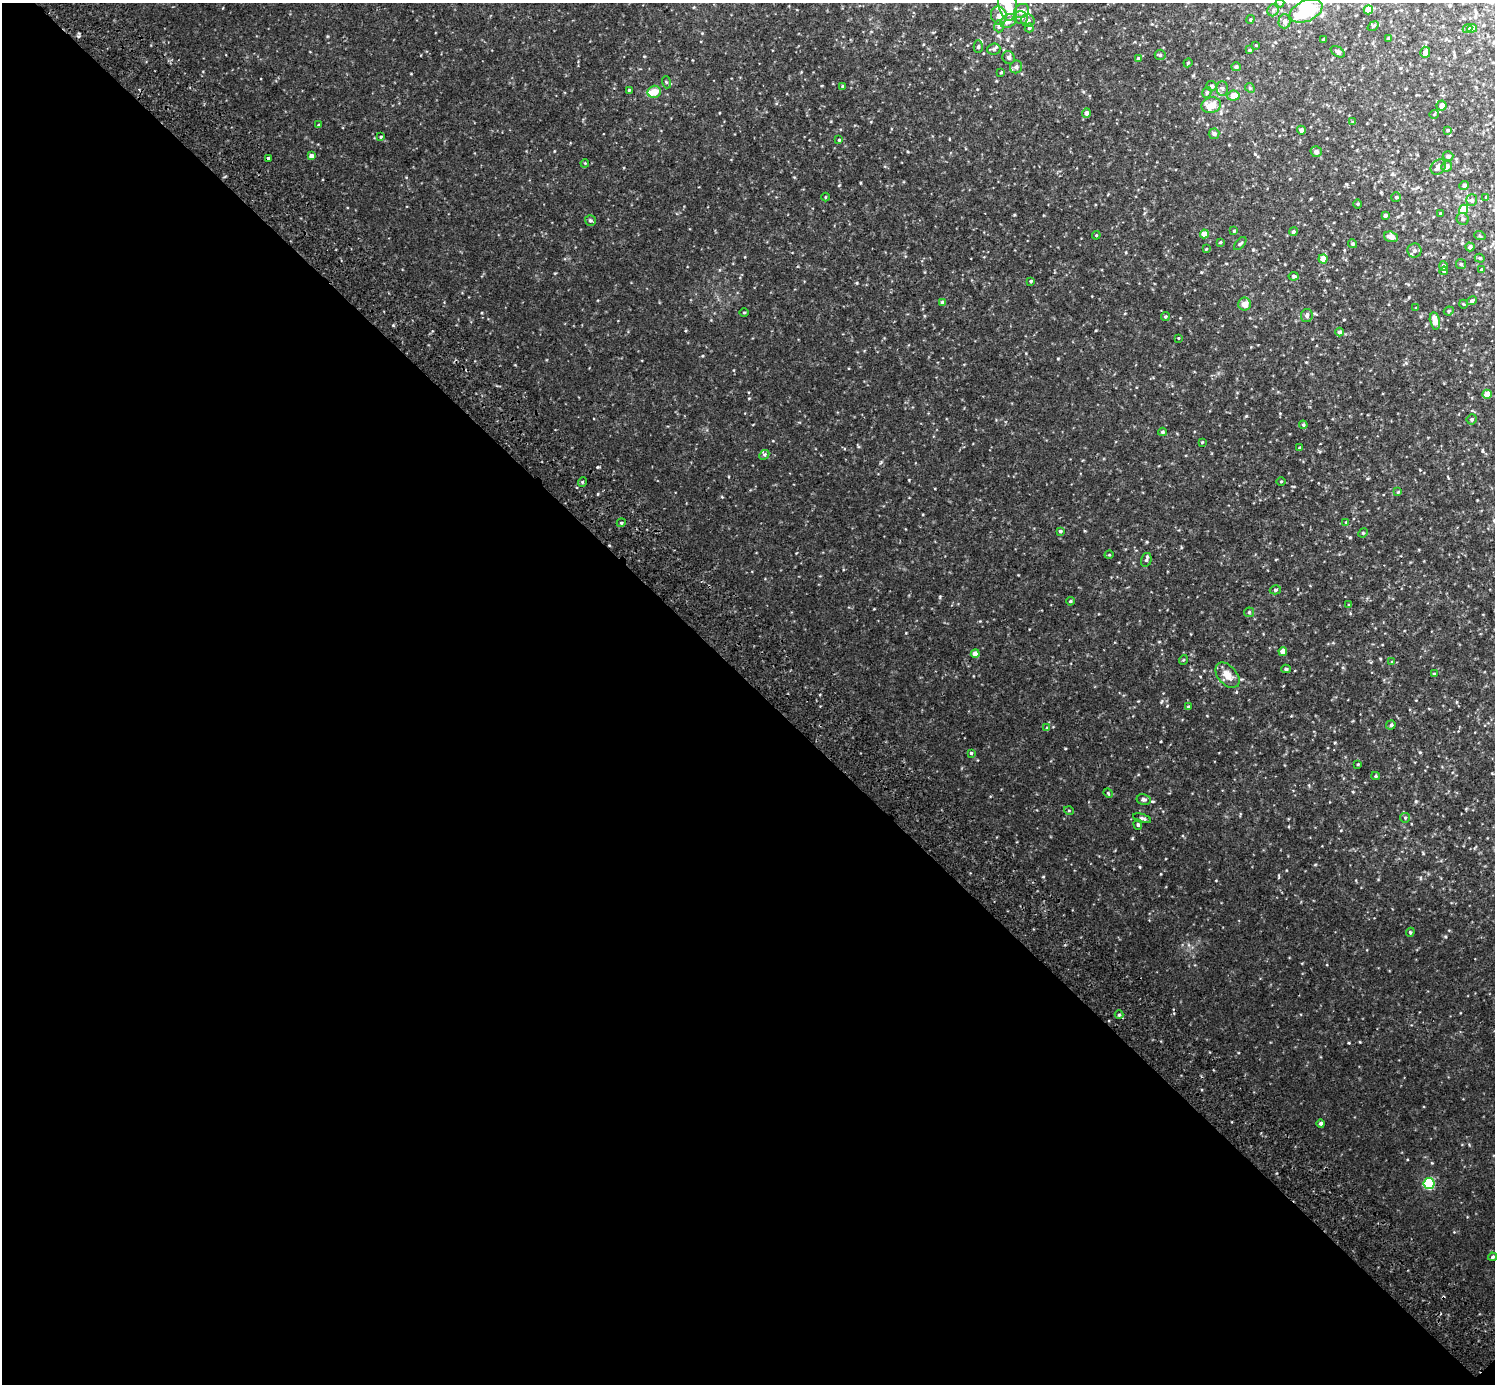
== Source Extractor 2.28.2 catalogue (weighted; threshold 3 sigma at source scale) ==
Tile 14 of 4 x 4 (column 2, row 4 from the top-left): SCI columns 1541-3033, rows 202-1583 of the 6070 x 6071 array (HDU 1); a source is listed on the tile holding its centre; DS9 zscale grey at full resolution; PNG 1497 x 1386 px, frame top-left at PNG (2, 3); each listed source drawn as its Kron ellipse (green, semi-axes under 4 px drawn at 4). Shown black and unused: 51% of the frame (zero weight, under 2 of 3 exposures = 3% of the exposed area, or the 3 px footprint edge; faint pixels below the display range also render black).
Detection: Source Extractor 2.28.2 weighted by HDU 2 'WHT'; one run over the whole footprint, this tile lists its part. Background 0.0334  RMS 0.0087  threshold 0.0391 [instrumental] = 3 sigma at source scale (4.5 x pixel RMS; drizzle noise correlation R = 1.50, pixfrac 1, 0.05/0.05 arcsec/px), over >= 5 px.
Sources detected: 153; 2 inside a brighter object's white glare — neither listed nor drawn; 5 inside a brighter listed object's ellipse — not listed separately; the other 146 listed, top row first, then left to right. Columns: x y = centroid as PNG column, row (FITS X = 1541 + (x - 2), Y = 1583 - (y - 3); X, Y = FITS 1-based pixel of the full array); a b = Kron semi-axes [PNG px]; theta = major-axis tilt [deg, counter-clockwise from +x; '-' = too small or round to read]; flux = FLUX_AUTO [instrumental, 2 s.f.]
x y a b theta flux
1280 3 5 3 - 0.79
1008 5 16 9 -79 15
1273 10 6 5 - 1.9
1368 10 4 4 - 15
1022 11 8 6 38 4.4
1306 11 17 10 24 31
999 16 9 7 -69 4.4
1021 18 7 6 - 2.5
1250 19 4 3 - 0.91
1008 21 8 6 32 5.1
1028 21 7 6 - 3.2
1284 21 7 6 - 2.9
999 26 6 5 - 1.6
1373 26 6 3 37 0.9
1029 28 4 4 - 1.2
1472 28 5 4 - 5.3
1468 29 5 4 - 2
1389 38 4 4 - 1.3
1323 40 3 3 - 1.3
1256 45 3 3 - 0.57
978 47 6 4 90 1.3
994 49 6 5 - 1.9
1249 50 3 3 - 0.89
1338 52 8 4 -32 2.1
1425 52 5 5 - 4.4
1160 55 5 5 - 1.3
1009 57 6 6 - 2.3
1138 59 4 4 - 2.5
1188 63 4 4 - 0.78
1016 67 6 6 - 2.4
1236 67 5 4 - 1.7
1001 72 3 3 - 0.95
666 82 6 4 -72 1.1
1212 86 5 5 - 2
843 87 4 4 - 1.5
1222 88 7 6 - 2.5
1250 88 5 4 - 1.1
629 90 3 3 - 0.86
654 92 6 6 - 10
1207 92 5 4 - 1.5
1233 96 6 5 - 9
1211 105 10 7 13 13
1442 105 5 5 - 5.6
1086 113 5 4 - 3
1434 114 5 3 - 0.66
1353 122 4 4 - 1.1
318 125 4 3 - 0.86
1301 130 4 4 - 3.1
1448 130 4 4 - 0.83
1214 134 5 5 - 2.3
381 137 4 3 - 0.91
839 140 4 3 - 0.8
1316 152 5 5 - 2.8
311 156 4 4 - 4
1448 156 5 5 - 2.3
268 158 4 3 - 1.8
585 163 4 3 - 0.7
1447 166 5 5 - 2.5
1438 167 8 6 43 2.9
1464 185 5 4 - 2.1
825 197 4 3 - 0.59
1396 197 5 5 - 1.3
1486 197 4 3 - 0.91
1472 200 6 5 - 2.3
1358 204 5 3 - 0.83
1463 209 5 4 - 18
1440 213 3 2 - 0.74
1385 215 4 3 - 1.9
1463 219 6 6 - 1.9
590 220 5 5 - 1.7
1234 231 3 3 - 1.1
1293 232 5 4 - 1.4
1204 234 4 4 - 8.7
1096 235 4 4 - 0.89
1480 236 6 3 -18 0.86
1391 237 7 5 -17 5.3
1220 242 4 3 - 0.92
1240 244 8 4 47 1.3
1352 244 4 4 - 1.2
1470 247 4 4 - 2.1
1206 249 3 3 - 0.61
1414 250 7 7 - 2.3
1480 258 5 4 - 1.1
1323 259 4 4 - 13
1461 264 5 5 - 1.2
1443 266 5 4 - 2.3
1482 270 3 3 - 1.4
1444 271 4 3 - 1.1
1294 276 5 4 - 1.6
1031 281 4 3 - 1.1
1472 301 5 4 - 1.8
942 302 4 4 - 2.8
1245 304 6 6 - 6.7
1463 304 4 3 - 0.67
1416 308 3 3 - 0.6
1449 311 5 4 - 1.2
744 313 5 3 - 0.73
1307 315 7 5 82 2.2
1165 316 4 3 - 0.98
1435 321 8 5 -78 11
1340 332 4 4 - 2.1
1178 338 3 2 - 0.54
1487 394 4 4 - 11
1472 419 5 5 - 1.6
1303 425 4 3 - 1
1162 432 4 3 - 1.2
1202 442 3 3 - 0.67
1299 448 4 3 - 0.87
764 455 5 4 - 1.5
1281 481 5 3 - 0.79
582 482 5 3 - 0.81
1398 492 4 4 - 0.67
1346 522 4 3 - 0.73
621 523 4 3 - 0.91
1060 531 4 3 - 1.2
1363 533 5 4 - 1
1109 555 5 3 - 0.78
1146 560 7 5 74 1.7
1275 590 6 4 16 1.3
1070 601 4 3 - 1.1
1349 605 4 3 - 0.8
1249 612 5 5 - 1.1
1283 651 4 4 - 7
975 654 4 4 - 7.7
1183 660 5 3 - 0.71
1392 662 4 4 - 0.67
1286 669 5 4 - 1.3
1434 674 3 3 - 0.9
1227 675 15 9 -49 8
1188 707 4 3 - 1.5
1391 725 5 4 - 1.6
1047 728 4 3 - 1.2
971 753 3 3 - 0.93
1358 764 3 3 - 0.82
1375 776 4 4 - 0.88
1108 793 5 4 - 0.85
1144 800 7 5 -11 2
1069 811 5 3 - 0.75
1142 818 9 4 -16 1.9
1405 818 5 4 - 1.1
1138 825 5 4 - 1.4
1410 932 4 4 - 0.97
1119 1015 4 4 - 0.99
1321 1123 4 4 - 1.9
1429 1184 5 5 - 75
1492 1257 4 3 - 1.5
Overlapping masked pixels (flux is a lower limit): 1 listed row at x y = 268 158
Isophote crosses this tile's border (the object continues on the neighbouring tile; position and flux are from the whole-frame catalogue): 2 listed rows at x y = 1280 3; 1008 5
Unlisted compact peaks at least as high as the median listed source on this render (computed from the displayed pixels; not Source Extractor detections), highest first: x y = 598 467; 1445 937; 1360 1042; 857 283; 1246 416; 1065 748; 1416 801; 1043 877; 1014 215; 881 462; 1420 752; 839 185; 1162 701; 1335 743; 1058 359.